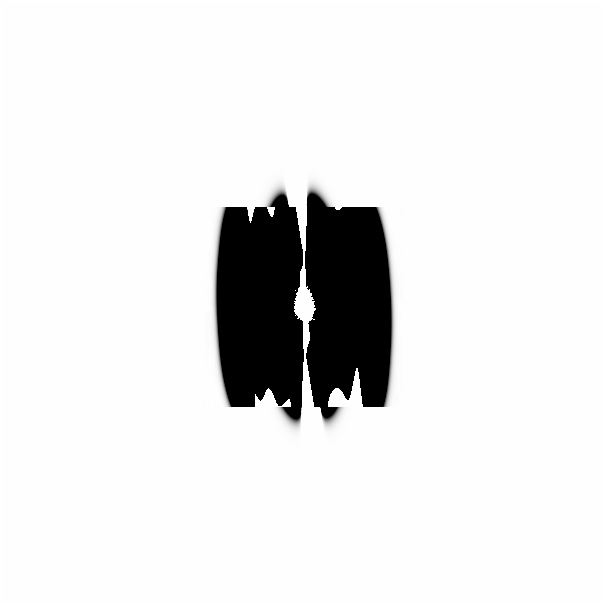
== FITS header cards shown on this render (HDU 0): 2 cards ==
NAXIS1  =                  601
NAXIS2  =                  601

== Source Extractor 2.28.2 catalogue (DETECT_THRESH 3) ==
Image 601 x 601 px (HDU 0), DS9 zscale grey, 1 PNG px = 1 image px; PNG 605 x 605 px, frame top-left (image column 1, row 601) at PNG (0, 0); no overlay
Background 0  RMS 4.7e-32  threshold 1.42e-31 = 3 sigma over >= 5 px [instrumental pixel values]
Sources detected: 17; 13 with non-positive FLUX_AUTO (blend fragments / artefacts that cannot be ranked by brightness) are not listed; the other 4 listed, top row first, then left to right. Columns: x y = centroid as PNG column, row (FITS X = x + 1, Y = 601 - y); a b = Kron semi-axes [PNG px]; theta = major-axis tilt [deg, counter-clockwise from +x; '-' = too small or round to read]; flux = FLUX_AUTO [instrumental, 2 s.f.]
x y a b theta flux
302 303 23 11 -86 3.5e+01
222 362 12 2 -88 4.6e-15
11 589 27 26 - 2.6e-18
444 589 48 27 0 1.2e-15
At the frame edge (FLAGS 8, measured only in part): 2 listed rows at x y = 11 589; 444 589
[13 non-positive-flux detections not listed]